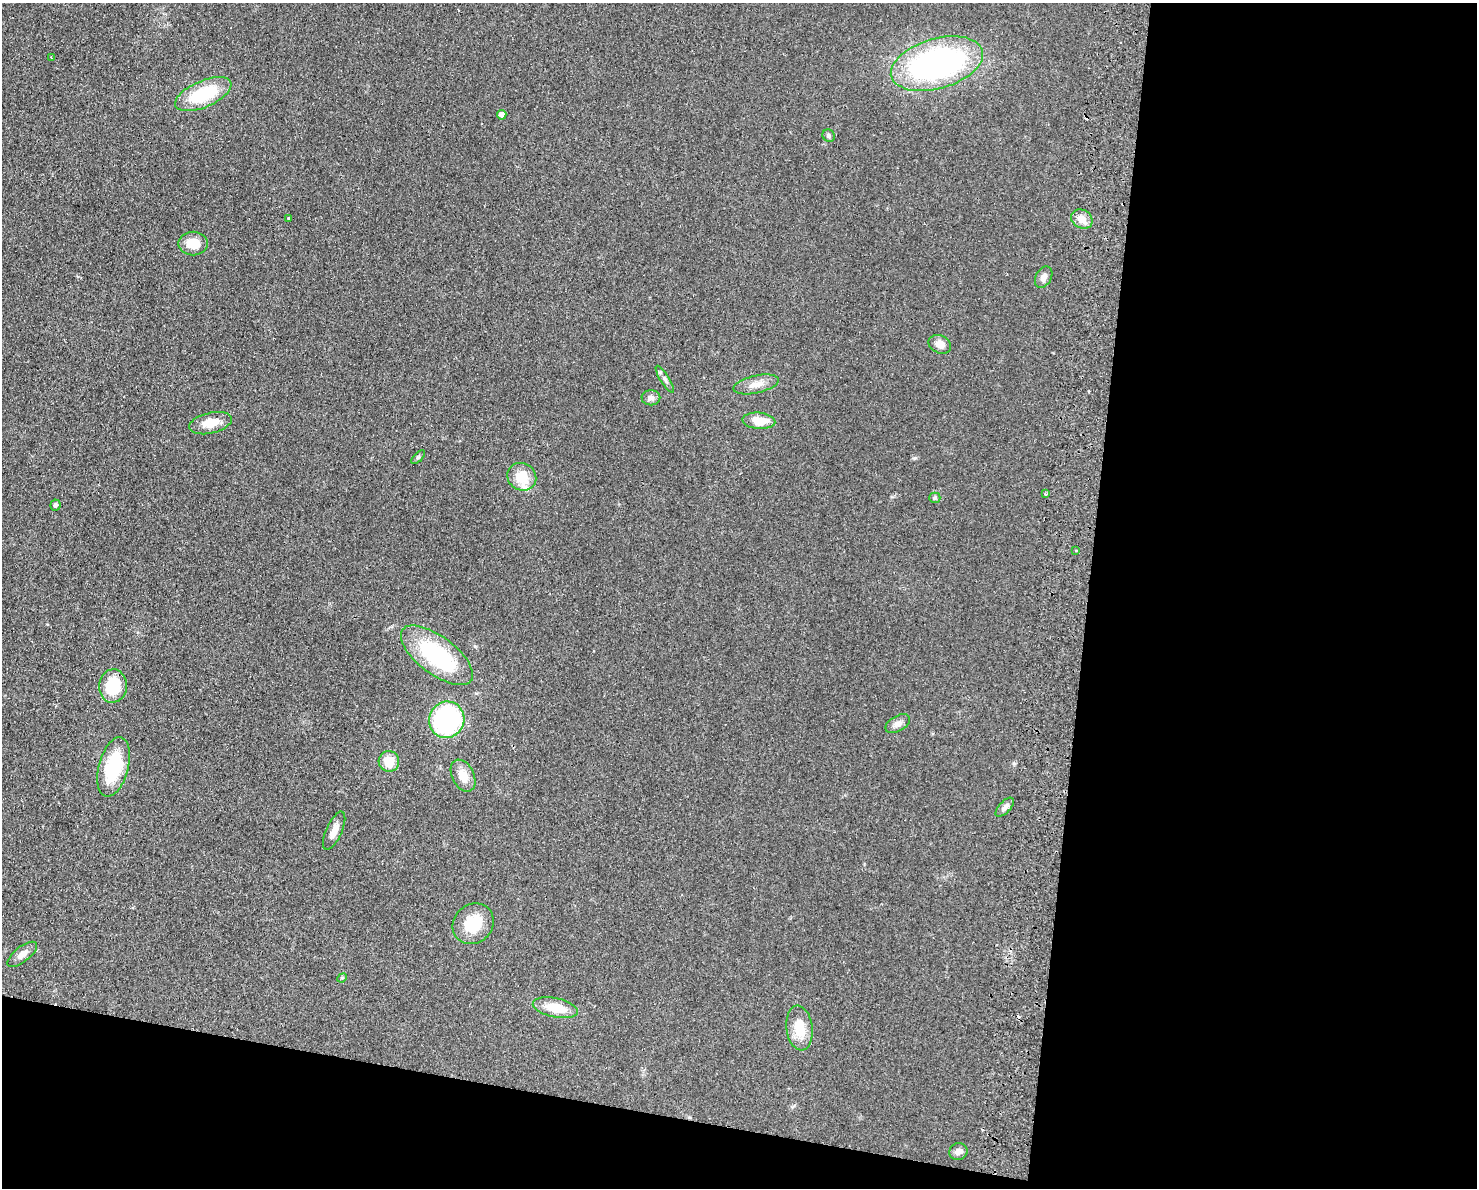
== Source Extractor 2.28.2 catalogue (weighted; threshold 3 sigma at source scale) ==
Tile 12 of 3 x 4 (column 3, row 4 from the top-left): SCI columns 3233-4707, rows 11-1196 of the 4877 x 4765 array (HDU 1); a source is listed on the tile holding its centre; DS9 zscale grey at full resolution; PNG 1479 x 1190 px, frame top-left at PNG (2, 3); each listed source drawn as its Kron ellipse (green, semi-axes under 4 px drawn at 4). Shown black and unused: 32% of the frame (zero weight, under 2 of 3 exposures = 3% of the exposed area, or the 3 px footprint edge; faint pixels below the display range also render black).
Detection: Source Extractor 2.28.2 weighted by HDU 2 'WHT'; one run over the whole footprint, this tile lists its part. Background 0.0934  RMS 0.0095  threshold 0.0426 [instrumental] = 3 sigma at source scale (4.5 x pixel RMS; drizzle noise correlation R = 1.50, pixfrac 1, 0.05/0.05 arcsec/px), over >= 5 px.
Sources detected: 39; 2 cosmic-ray / hot-pixel residue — neither listed nor drawn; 1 inside a brighter listed object's ellipse — not listed separately; the other 36 listed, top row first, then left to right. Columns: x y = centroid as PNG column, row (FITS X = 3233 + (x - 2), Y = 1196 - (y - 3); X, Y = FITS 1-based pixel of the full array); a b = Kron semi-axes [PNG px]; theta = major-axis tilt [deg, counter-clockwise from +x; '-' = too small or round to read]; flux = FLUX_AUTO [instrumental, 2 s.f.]
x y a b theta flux
51 57 3 2 - 0.83
937 64 47 25 16 250
203 94 30 13 24 48
502 115 5 4 - 5
829 136 6 6 - 1.9
289 218 3 3 - 13
1082 219 11 9 -33 8.8
193 244 14 12 0 16
1044 277 11 7 62 5
940 344 12 9 -25 7
665 379 15 4 -58 3.2
756 384 23 9 12 9.3
651 398 9 7 0 3.8
759 421 16 8 -5 15
210 423 22 10 13 14
418 457 9 3 45 1.4
522 477 15 13 -32 18
1046 494 3 3 - 1.2
935 498 5 5 - 1.3
55 505 5 5 - 2.2
1076 550 3 2 - 1.4
437 655 43 19 -37 92
113 686 16 14 86 32
447 720 18 17 - 120
898 724 13 7 29 4.8
389 761 10 10 - 15
114 767 30 15 75 54
463 776 17 11 -64 12
1005 807 12 5 47 3.7
334 831 20 8 66 7.7
473 924 22 19 42 28
22 954 18 7 38 5.9
342 978 5 4 - 0.98
555 1008 23 9 -12 21
799 1028 22 13 -83 21
958 1151 9 8 - 4.4
Unlisted compact peaks at least as high as the median listed source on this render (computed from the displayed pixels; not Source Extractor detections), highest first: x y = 915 458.